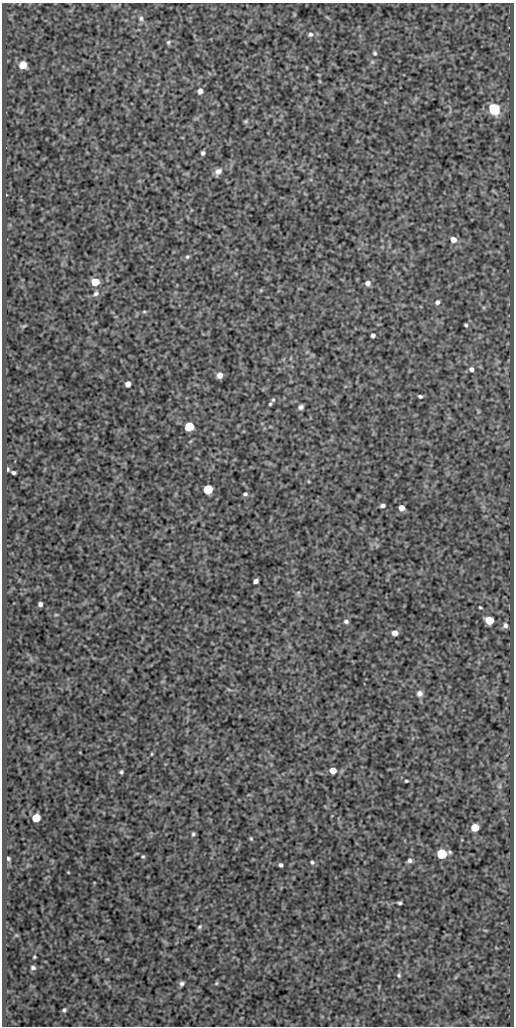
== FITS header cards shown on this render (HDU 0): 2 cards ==
NAXIS1  =                  512
NAXIS2  =                 1024

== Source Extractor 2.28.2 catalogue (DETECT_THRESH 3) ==
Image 512 x 1024 px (HDU 0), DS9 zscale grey, 1 PNG px = 1 image px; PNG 516 x 1028 px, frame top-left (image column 1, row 1024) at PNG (2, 3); no overlay
Background 418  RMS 0.89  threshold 2.68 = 3 sigma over >= 5 px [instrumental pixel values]
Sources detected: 71; all 71 listed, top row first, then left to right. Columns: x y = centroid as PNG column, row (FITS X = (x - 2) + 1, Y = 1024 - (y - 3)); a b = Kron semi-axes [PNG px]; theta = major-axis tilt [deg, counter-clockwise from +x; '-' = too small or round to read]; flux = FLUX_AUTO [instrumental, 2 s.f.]
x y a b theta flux
141 18 7 6 - 170
310 34 7 6 - 170
168 42 6 5 - 98
375 53 5 5 - 96
23 65 6 6 - 1200
200 91 6 5 - 270
494 109 6 6 - 7600
246 121 6 5 - 83
203 153 4 4 - 140
218 171 9 7 48 300
453 240 6 6 - 490
187 257 6 5 - 110
95 282 5 5 - 1800
367 283 6 5 - 240
261 290 6 4 46 70
96 293 8 7 - 200
437 302 5 4 - 170
144 311 6 4 0 73
466 325 4 3 - 92
24 326 7 4 23 82
373 335 4 4 - 160
471 369 6 5 - 230
220 375 6 5 - 410
128 384 5 4 - 380
420 396 4 3 - 110
273 400 4 4 - 72
270 404 4 3 - 75
301 407 5 4 - 160
478 411 6 4 -73 77
189 426 6 5 - 2700
8 469 4 3 - 79
13 473 4 3 - 120
208 489 6 5 - 3200
245 494 5 4 - 120
382 506 5 4 - 170
402 508 5 5 - 460
256 581 5 4 - 210
298 593 6 4 20 90
40 604 4 4 - 180
480 607 4 2 - 68
56 615 6 3 -18 61
489 620 6 5 - 1700
346 621 5 4 - 150
505 625 7 7 - 190
395 633 5 5 - 430
229 690 6 4 -20 69
419 693 8 8 - 280
151 754 5 3 - 54
333 770 5 5 - 750
121 772 4 3 - 110
406 781 3 3 - 78
36 818 6 5 - 1800
475 827 5 5 - 1300
193 834 5 4 - 110
251 838 5 3 - 75
442 854 6 6 - 4300
143 856 5 4 - 79
8 858 5 4 - 100
410 860 6 6 - 170
312 862 5 4 - 100
281 865 4 4 - 140
68 872 4 2 - 41
399 903 4 3 - 100
199 927 6 5 - 87
16 935 5 4 - 67
34 957 3 3 - 64
33 968 6 5 - 140
399 975 6 5 - 110
216 983 5 4 - 78
182 984 5 5 - 170
64 1010 4 4 - 99